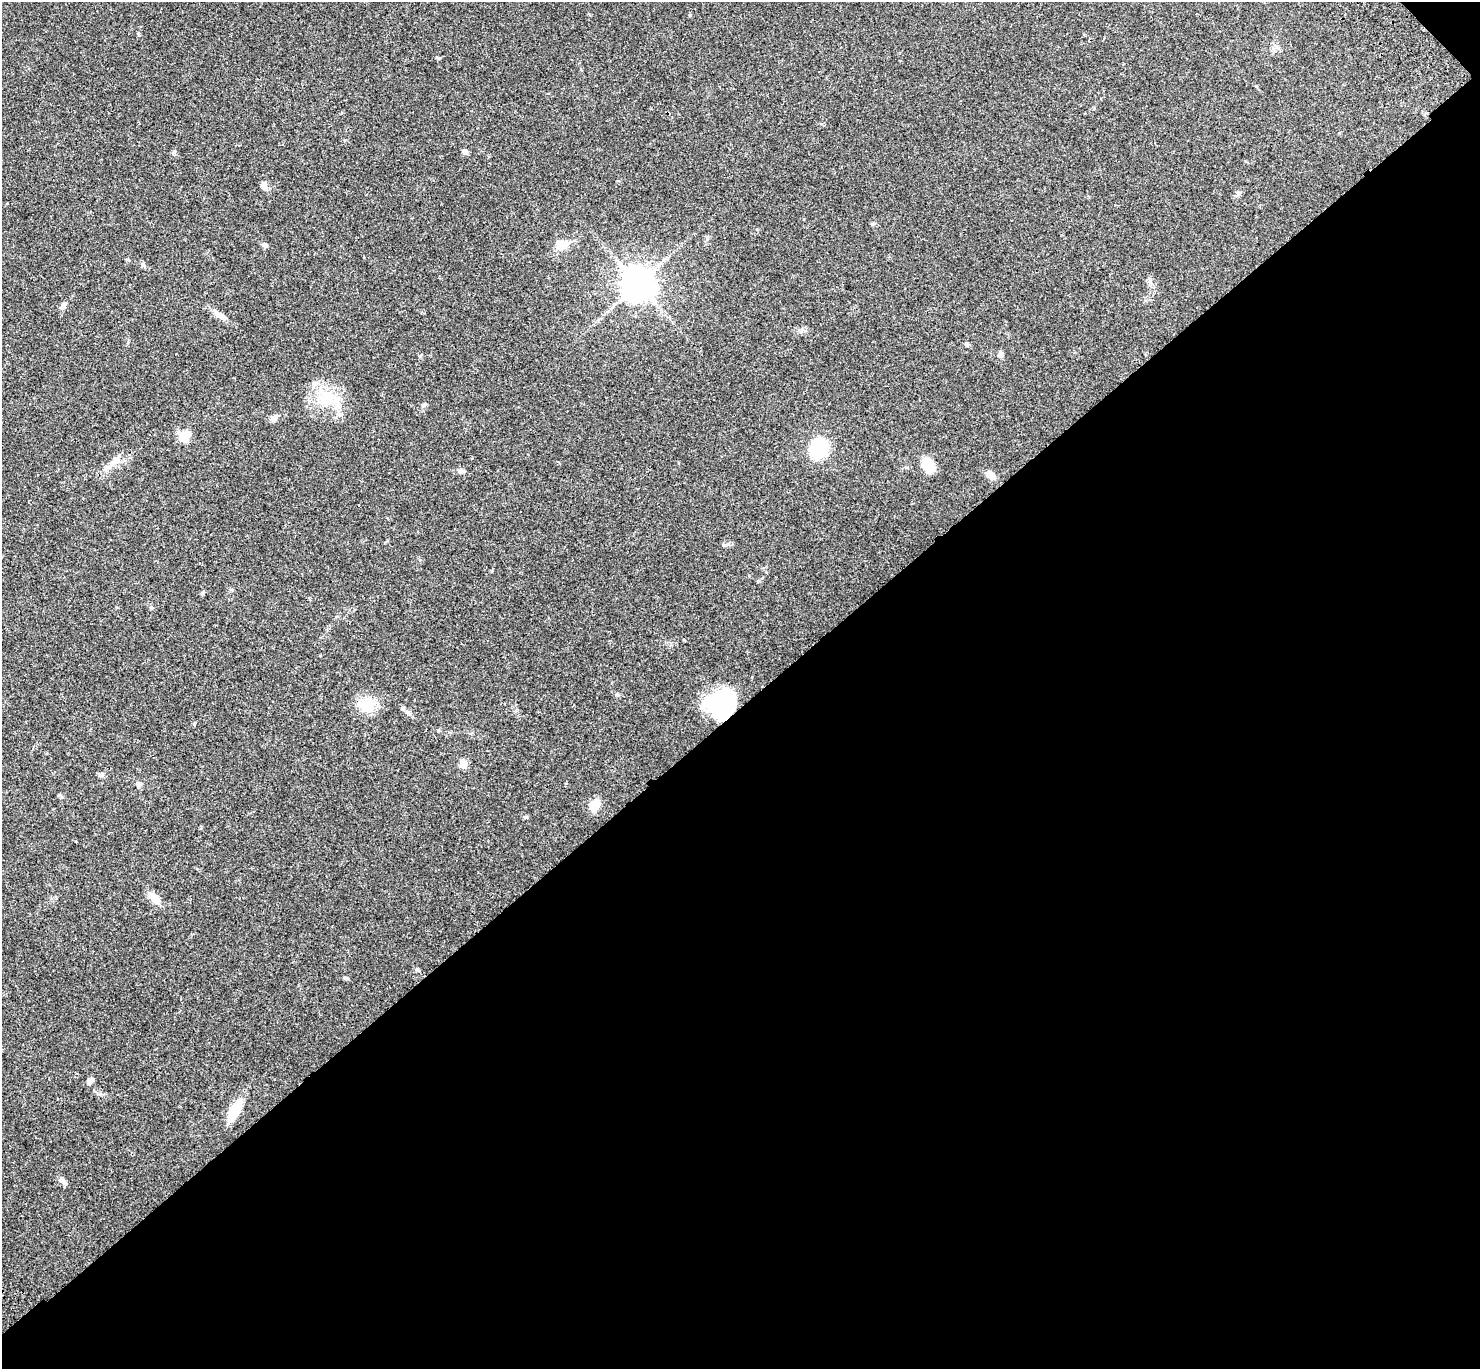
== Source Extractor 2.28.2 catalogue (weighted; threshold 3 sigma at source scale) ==
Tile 12 of 4 x 4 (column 4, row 3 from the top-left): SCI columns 4535-6012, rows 1619-2985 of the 6121 x 6108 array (HDU 1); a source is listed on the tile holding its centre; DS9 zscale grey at full resolution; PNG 1482 x 1371 px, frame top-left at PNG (2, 2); no overlay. Shown black and unused: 49% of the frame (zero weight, under 3 of 4 exposures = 6% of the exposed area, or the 3 px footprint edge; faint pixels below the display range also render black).
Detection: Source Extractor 2.28.2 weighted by HDU 2 'WHT'; one run over the whole footprint, this tile lists its part. Background 0.0502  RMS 0.0054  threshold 0.0242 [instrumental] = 3 sigma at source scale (4.5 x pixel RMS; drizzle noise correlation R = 1.50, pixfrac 1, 0.05/0.05 arcsec/px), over >= 5 px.
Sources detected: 34; all 34 listed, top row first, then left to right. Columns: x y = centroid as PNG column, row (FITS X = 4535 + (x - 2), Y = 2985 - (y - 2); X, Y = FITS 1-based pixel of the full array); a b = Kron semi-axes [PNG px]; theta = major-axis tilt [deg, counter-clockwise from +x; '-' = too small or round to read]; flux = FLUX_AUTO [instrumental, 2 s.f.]
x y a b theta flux
438 58 6 3 -44 0.58
465 151 6 5 - 2
264 185 11 8 -79 2.7
264 245 7 6 - 1.4
562 245 12 8 31 8
143 264 6 4 72 0.69
638 284 11 10 - 780
63 306 9 6 56 1.8
220 315 17 7 -29 3.3
1001 354 8 6 -75 1.7
327 398 32 21 -5 20
423 405 7 5 38 1
275 417 9 7 61 1.7
184 436 12 9 42 8.6
819 448 14 12 64 37
115 460 15 9 46 4.9
928 465 15 11 -70 12
461 471 11 5 4 1.5
990 475 13 8 -39 3.7
724 545 6 4 -18 0.74
722 703 30 29 - 43
367 705 19 19 - 11
408 713 10 4 -34 1.3
194 724 5 3 - 0.49
463 764 5 5 - 13
101 775 7 5 2 1.2
139 784 7 6 - 1.6
595 804 13 8 56 8.2
526 817 5 5 - 0.68
154 898 15 9 -35 6
345 978 6 4 -10 0.93
90 1081 8 5 56 2.2
235 1110 30 10 59 11
63 1181 14 5 -34 1.7
Overlapping masked pixels (flux is a lower limit): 1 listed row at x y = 722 703
Unlisted compact peaks at least as high as the median listed source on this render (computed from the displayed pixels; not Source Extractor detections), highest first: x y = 174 152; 151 607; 417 969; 202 593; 138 33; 59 795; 690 15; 617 694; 967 344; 420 356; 438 730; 420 560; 1150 280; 802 329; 872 224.